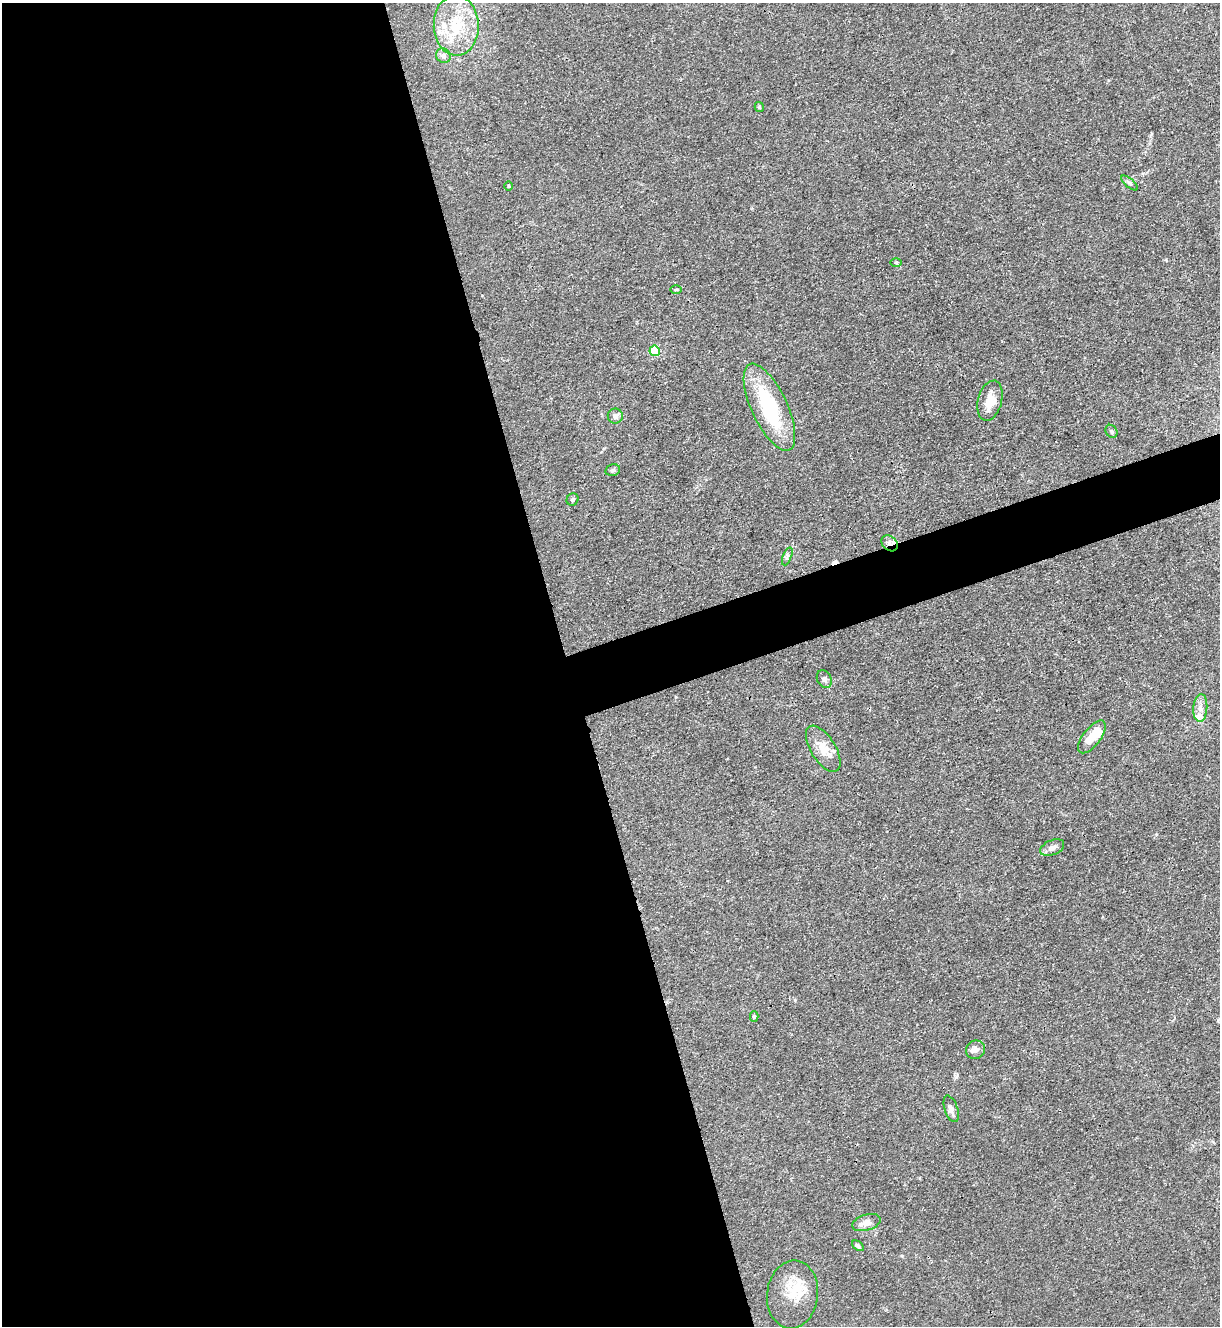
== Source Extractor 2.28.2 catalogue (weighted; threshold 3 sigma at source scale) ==
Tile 9 of 4 x 4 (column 1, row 3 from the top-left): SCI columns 146-1363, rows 1329-2652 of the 5287 x 5305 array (HDU 1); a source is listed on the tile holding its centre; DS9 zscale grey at full resolution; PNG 1222 x 1328 px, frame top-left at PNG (2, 3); each listed source drawn as its Kron ellipse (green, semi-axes under 4 px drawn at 4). Shown black and unused: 49% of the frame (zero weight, under 3 of 4 exposures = <1% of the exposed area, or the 3 px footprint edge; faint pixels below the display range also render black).
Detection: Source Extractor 2.28.2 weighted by HDU 2 'WHT'; one run over the whole footprint, this tile lists its part. Background 0.0313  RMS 0.0027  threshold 0.0121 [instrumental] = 3 sigma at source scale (4.5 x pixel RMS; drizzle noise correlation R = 1.50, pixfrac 1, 0.05/0.05 arcsec/px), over >= 5 px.
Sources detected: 33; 1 inside a brighter object's white glare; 1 cosmic-ray / hot-pixel residue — neither listed nor drawn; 4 inside a brighter listed object's ellipse — not listed separately; the other 27 listed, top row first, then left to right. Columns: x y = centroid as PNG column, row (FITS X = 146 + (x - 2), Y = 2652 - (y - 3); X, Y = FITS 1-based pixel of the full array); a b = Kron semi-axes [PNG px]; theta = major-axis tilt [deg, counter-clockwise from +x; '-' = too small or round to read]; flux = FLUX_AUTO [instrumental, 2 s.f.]
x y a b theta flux
456 25 30 22 -88 12
443 56 8 7 - 0.99
759 107 5 4 - 0.36
1130 183 10 3 -40 0.47
508 186 5 3 - 0.28
896 262 6 4 -1 0.31
676 289 5 3 - 0.29
655 351 5 5 - 19
990 401 20 12 75 3.9
769 407 47 18 -65 23
615 416 7 7 - 1.2
1112 431 7 5 -54 0.57
613 470 7 5 13 0.61
573 499 6 5 - 0.54
890 543 9 7 -41 1.2
787 556 9 3 67 0.56
824 679 9 7 -61 1.1
1200 708 14 7 85 1.8
1092 737 19 9 52 4.1
823 749 26 12 -58 4.6
1052 848 13 7 23 1.4
754 1016 5 4 - 0.44
976 1050 10 9 - 1.6
951 1109 14 6 -71 1.1
866 1223 14 8 16 2
858 1246 7 4 -38 0.59
792 1294 34 25 83 8.4
Overlapping masked pixels (flux is a lower limit): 1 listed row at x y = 890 543
Unlisted compact peaks at least as high as the median listed source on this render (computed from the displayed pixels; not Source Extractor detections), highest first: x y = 795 1000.